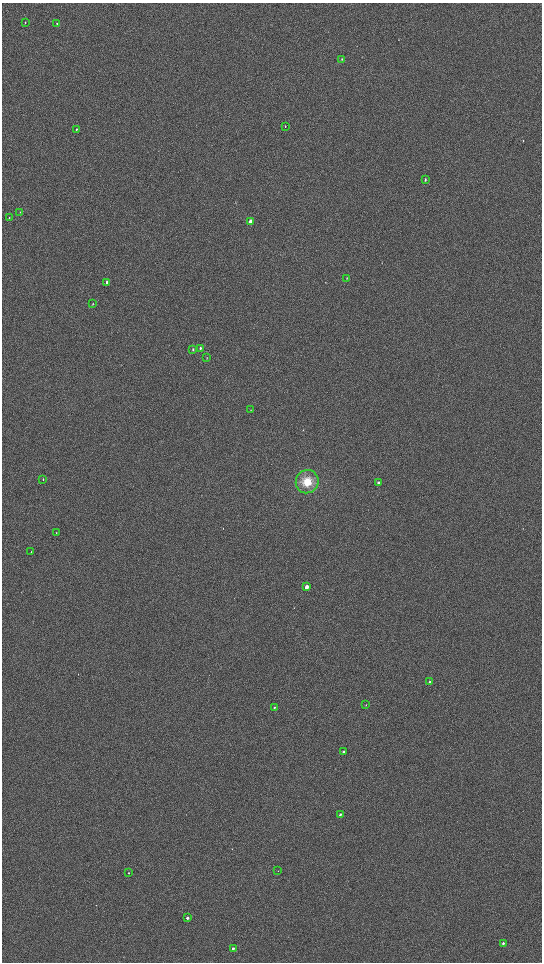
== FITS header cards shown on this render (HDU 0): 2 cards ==
NAXIS1  =                 1080 / length of data axis 1
NAXIS2  =                 1920 / length of data axis 2

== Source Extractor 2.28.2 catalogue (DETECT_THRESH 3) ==
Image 1080 x 1920 px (HDU 0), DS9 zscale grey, zoomed out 1/2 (1 PNG px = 2 x 2 image px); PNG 544 x 964 px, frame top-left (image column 1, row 1919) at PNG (2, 3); each listed source drawn as its Kron ellipse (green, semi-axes under 4 px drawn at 4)
Background 896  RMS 120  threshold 363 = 3 sigma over >= 5 px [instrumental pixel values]
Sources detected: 32; all 32 listed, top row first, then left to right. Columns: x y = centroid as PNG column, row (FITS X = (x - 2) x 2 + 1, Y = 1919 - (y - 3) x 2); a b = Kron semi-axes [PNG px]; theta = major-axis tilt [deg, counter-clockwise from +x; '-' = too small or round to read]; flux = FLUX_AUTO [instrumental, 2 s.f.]
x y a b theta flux
25 22 2 2 - 9800
57 24 3 2 - 16000
342 59 3 2 - 18000
285 126 3 2 - 12000
76 129 3 2 - 14000
425 180 3 2 - 28000
20 212 3 2 - 9900
9 217 3 2 - 12000
250 222 3 3 - 190000
347 278 3 2 - 12000
107 282 4 2 - 32000
93 304 3 2 - 11000
200 348 4 3 - 27000
193 349 4 2 - 18000
207 358 3 2 - 9000
251 410 3 2 - 8700
43 479 3 2 - 10000
307 482 12 11 - 420000
378 483 3 2 - 43000
56 533 3 2 - 9200
31 552 3 2 - 6500
307 587 3 2 - 180000
430 681 3 2 - 22000
366 705 2 2 - 11000
274 707 3 2 - 19000
344 752 3 2 - 48000
340 814 2 2 - 42000
278 871 2 1 - 7700
129 873 2 2 - 20000
188 918 2 2 - 110000
503 943 2 2 - 41000
233 948 2 2 - 61000